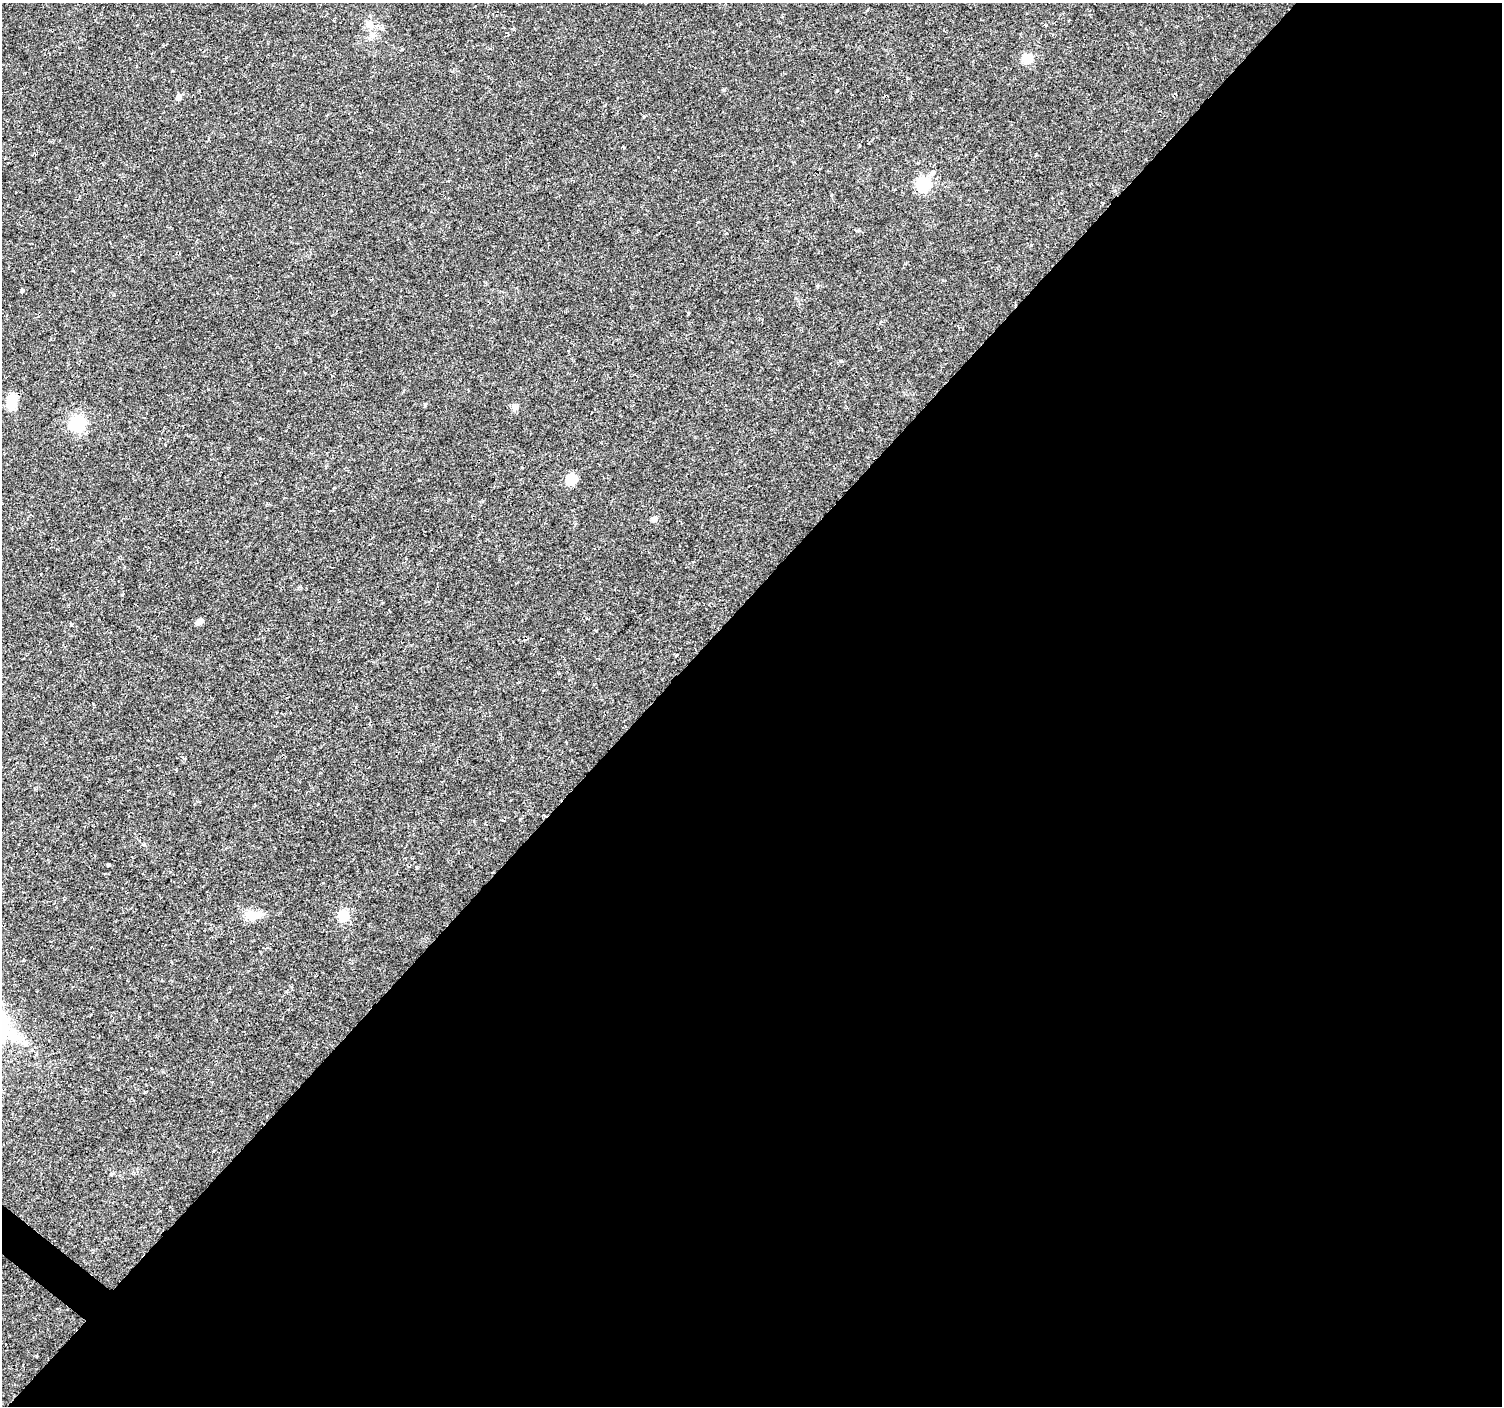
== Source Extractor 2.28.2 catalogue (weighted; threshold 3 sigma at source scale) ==
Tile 12 of 4 x 4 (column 4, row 3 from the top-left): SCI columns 4507-6006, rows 1642-3045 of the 6006 x 6026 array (HDU 1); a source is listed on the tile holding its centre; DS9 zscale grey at full resolution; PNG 1504 x 1408 px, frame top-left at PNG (2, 3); no overlay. Shown black and unused: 57% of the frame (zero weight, under 2 of 3 exposures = <1% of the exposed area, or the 3 px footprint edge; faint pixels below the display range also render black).
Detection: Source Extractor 2.28.2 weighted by HDU 2 'WHT'; one run over the whole footprint, this tile lists its part. Background 0.0217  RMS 0.0027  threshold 0.0123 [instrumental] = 3 sigma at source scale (4.5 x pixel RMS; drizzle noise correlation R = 1.50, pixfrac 1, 0.0396/0.0396 arcsec/px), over >= 5 px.
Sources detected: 26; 2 cosmic-ray / hot-pixel residue — not listed; the other 24 listed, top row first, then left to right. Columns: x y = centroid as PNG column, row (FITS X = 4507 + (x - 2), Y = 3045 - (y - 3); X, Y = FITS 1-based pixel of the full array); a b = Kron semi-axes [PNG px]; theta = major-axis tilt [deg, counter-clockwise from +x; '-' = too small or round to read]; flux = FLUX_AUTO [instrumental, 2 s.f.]
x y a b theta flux
369 24 16 9 -35 2.3
945 31 4 2 - 0.26
371 36 14 8 59 1.7
1027 58 9 7 45 4.5
179 97 7 6 - 0.89
644 117 4 3 - 0.29
933 172 4 4 - 1.8
923 183 7 6 - 50
919 189 4 3 - 2.5
22 291 4 4 - 0.59
689 313 3 3 - 0.79
841 361 4 3 - 0.33
12 401 18 10 82 5
514 407 8 7 - 1.2
78 423 11 10 - 14
571 479 9 7 40 6.4
654 519 5 4 - 2
199 621 8 6 29 1.3
676 656 3 3 - 0.23
108 865 4 3 - 0.53
252 915 22 13 4 3.7
343 916 11 10 - 5.4
13 1036 25 13 -44 6.6
111 1174 6 3 71 0.3